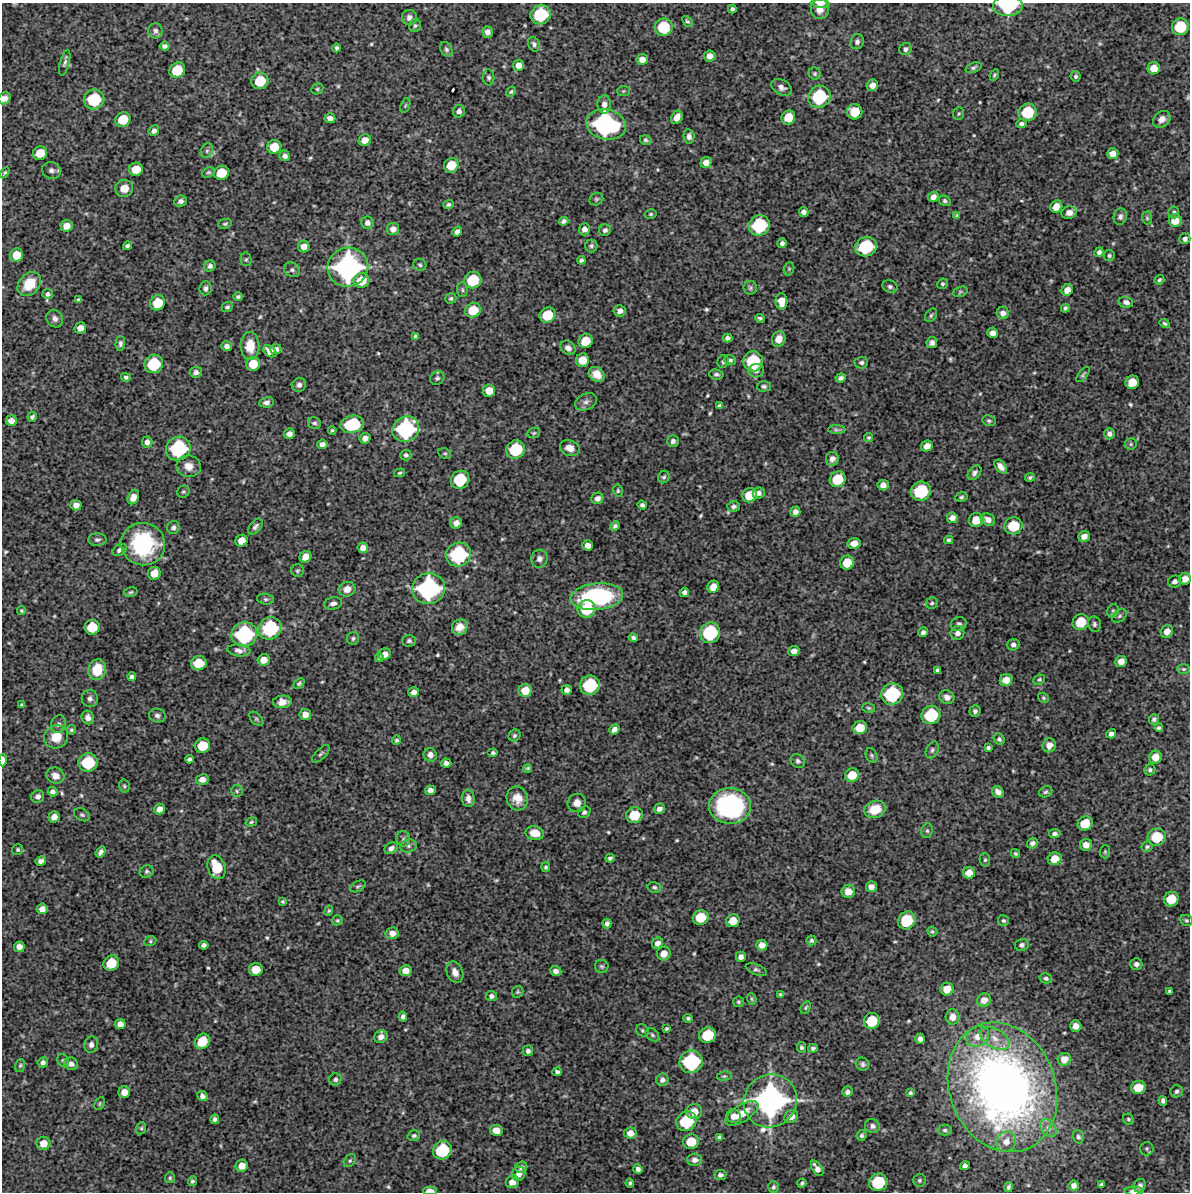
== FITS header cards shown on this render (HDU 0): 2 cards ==
NAXIS1  =                 1188 /Length X axis
NAXIS2  =                 1190 /Length Y axis

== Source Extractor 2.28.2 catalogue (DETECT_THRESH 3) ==
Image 1188 x 1190 px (HDU 0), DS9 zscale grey, 1 PNG px = 1 image px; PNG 1192 x 1194 px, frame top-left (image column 1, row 1190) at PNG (2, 3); each listed source drawn as its Kron ellipse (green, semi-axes under 4 px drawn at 4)
Background 4200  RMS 300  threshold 899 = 3 sigma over >= 5 px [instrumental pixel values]
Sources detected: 605; of the 605, the 500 brightest by FLUX_AUTO listed and drawn (105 fainter detections omitted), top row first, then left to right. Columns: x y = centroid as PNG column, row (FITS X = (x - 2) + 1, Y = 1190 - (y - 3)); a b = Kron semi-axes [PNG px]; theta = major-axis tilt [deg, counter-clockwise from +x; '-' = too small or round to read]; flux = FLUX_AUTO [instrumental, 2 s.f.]
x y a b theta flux
820 3 9 4 -4 6.6e+04
1008 6 15 10 2 1.1e+06
732 9 4 4 - 4.3e+04
820 9 10 9 - 2.0e+05
540 15 10 9 - 1.0e+06
409 18 7 7 - 1.0e+05
687 21 6 4 -48 4.1e+04
415 26 6 6 - 4.7e+04
664 27 9 8 - 7.6e+05
1180 27 8 8 - 6.8e+05
155 31 8 7 - 7.3e+04
488 32 6 5 - 8.8e+04
857 42 8 6 74 7.1e+04
534 44 7 5 -64 5.8e+04
164 46 5 4 - 6.6e+04
336 48 4 3 - 4.3e+04
446 49 7 5 -63 4.8e+04
905 49 6 6 - 6.2e+04
710 56 6 5 - 1.2e+05
642 59 6 5 - 1.3e+05
65 63 13 4 75 6.2e+04
519 65 5 5 - 1.4e+05
973 68 8 5 22 4.8e+04
1154 68 6 6 - 2.1e+05
177 70 8 7 - 5.3e+05
815 74 6 5 - 4.0e+04
994 75 6 4 63 3.2e+04
1076 76 5 5 - 4.4e+04
489 77 8 5 -83 4.6e+04
260 81 9 8 - 5.8e+05
872 85 6 5 - 1.4e+05
781 87 11 7 -28 1.0e+05
317 89 6 5 - 3.3e+04
623 91 6 5 - 3.4e+04
511 92 5 4 - 3.3e+04
819 97 11 10 - 1.2e+06
4 98 6 5 - 9.8e+04
94 99 10 9 - 9.5e+05
604 104 9 6 89 1.2e+05
405 105 8 4 70 3.7e+04
459 111 6 6 - 8.2e+04
855 112 8 7 - 4.2e+05
1028 112 9 8 - 7.2e+05
959 114 6 5 - 3.4e+04
677 117 7 5 63 1.6e+05
788 117 7 6 - 3.3e+05
330 118 5 5 - 1.0e+05
123 119 8 7 - 4.5e+05
1162 119 9 7 40 1.4e+05
606 124 20 15 -14 3.3e+06
1021 124 5 4 - 5.8e+04
154 131 5 5 - 7.1e+04
689 136 7 5 -83 7.0e+04
365 140 6 6 - 1.9e+05
646 140 6 4 -16 3.9e+04
274 147 7 7 - 3.4e+05
207 151 7 5 68 5.5e+04
40 153 7 6 - 3.3e+05
1113 153 6 5 - 1.5e+05
285 156 5 5 - 7.9e+04
706 163 6 5 - 1.4e+05
451 165 7 7 - 4.3e+05
136 169 7 6 - 3.4e+05
51 170 9 8 - 8.7e+04
208 172 7 5 25 3.8e+04
4 173 6 4 56 3.2e+04
221 173 7 7 - 4.3e+05
124 188 9 8 - 2.1e+05
933 197 5 5 - 1.1e+05
596 199 7 6 - 3.9e+04
181 201 6 5 - 7.0e+04
945 201 6 5 - 4.4e+04
448 204 5 4 - 4.4e+04
1056 207 6 6 - 2.3e+05
804 212 5 4 - 8.7e+04
1174 212 6 5 - 4.4e+04
1069 213 7 6 - 1.4e+05
651 214 6 4 16 3.3e+04
957 215 4 4 - 3.1e+04
1120 217 8 6 74 6.6e+04
1147 218 6 5 - 3.5e+04
564 221 5 4 - 6.3e+04
1175 221 6 6 - 2.5e+05
367 223 6 6 - 8.9e+04
225 224 7 5 9 3.8e+04
759 225 11 10 - 1.1e+06
66 226 6 5 - 1.8e+05
393 229 6 6 - 1.3e+05
584 229 6 5 - 1.1e+05
605 230 6 5 - 5.5e+04
457 232 5 4 - 9.3e+04
1185 239 5 5 - 7.2e+04
782 243 5 5 - 6.3e+04
127 246 4 4 - 5.0e+04
591 246 6 6 - 4.9e+04
304 247 6 5 - 1.5e+05
866 247 11 9 22 1.1e+06
1099 252 5 4 - 6.6e+04
16 255 7 6 - 2.9e+05
1109 256 5 5 - 3.9e+04
246 259 7 5 -77 3.5e+04
581 260 4 4 - 4.5e+04
420 265 6 6 - 4.2e+04
210 266 6 5 - 7.2e+04
348 267 20 19 - 4.0e+06
789 269 7 5 70 3.2e+04
292 270 8 7 - 6.2e+04
473 280 9 8 - 6.9e+05
1159 280 5 4 - 4.2e+04
361 281 8 7 - 3.9e+05
29 284 13 10 47 5.4e+05
942 284 5 5 - 3.6e+04
890 286 8 6 -23 5.7e+04
205 288 7 6 - 6.0e+04
750 288 7 6 - 4.4e+04
462 290 7 5 -86 3.9e+04
1067 290 6 5 - 1.6e+05
960 292 7 5 19 3.1e+04
48 294 5 5 - 5.8e+04
238 297 5 4 - 4.0e+04
451 298 5 5 - 4.1e+04
78 300 4 4 - 3.8e+04
781 301 8 6 -87 2.2e+05
1126 302 7 5 -15 7.1e+04
158 303 8 7 - 4.7e+05
227 307 6 4 23 4.6e+04
1065 308 4 4 - 4.6e+04
473 310 8 7 - 4.1e+05
620 311 6 5 - 1.0e+05
1003 313 6 6 - 1.0e+05
548 315 8 7 - 5.2e+05
931 315 7 5 56 3.9e+04
760 318 5 3 - 3.9e+04
55 319 9 8 - 8.8e+04
1165 324 5 4 - 3.8e+04
80 328 6 5 - 1.5e+05
993 333 5 5 - 1.2e+05
416 336 4 4 - 5.0e+04
728 338 5 4 - 7.0e+04
779 339 8 6 69 1.9e+05
586 341 7 6 - 3.5e+05
120 343 7 5 89 5.5e+04
932 343 5 5 - 7.5e+04
227 346 5 5 - 8.6e+04
250 346 14 9 -88 3.6e+05
568 348 8 6 -38 9.3e+04
276 349 6 5 - 7.2e+04
270 351 7 5 -35 1.3e+05
582 360 7 6 - 3.0e+05
730 360 6 5 - 4.2e+04
753 361 10 10 - 9.6e+05
723 362 6 6 - 5.1e+04
861 362 7 6 - 5.2e+04
154 364 9 9 - 8.8e+05
253 364 7 7 - 3.5e+05
756 371 8 6 14 8.8e+04
196 372 6 5 - 8.2e+04
597 374 8 7 - 2.3e+05
716 374 7 5 -7 4.8e+04
1083 375 9 4 53 4.2e+04
126 377 5 4 - 4.4e+04
437 378 7 6 - 4.9e+04
841 378 5 4 - 5.8e+04
1132 382 7 6 - 3.2e+05
299 385 7 6 - 8.4e+04
764 386 7 5 2 5.0e+04
489 391 6 6 - 2.3e+05
266 402 7 5 11 8.0e+04
586 402 11 8 24 1.0e+05
719 406 4 4 - 4.9e+04
32 417 5 4 - 4.8e+04
11 421 5 5 - 1.3e+05
989 421 7 5 -11 4.4e+04
314 423 7 5 -21 4.7e+04
352 424 12 8 13 1.1e+06
406 429 14 12 37 1.9e+06
332 430 4 4 - 3.3e+04
837 430 9 4 -1 4.4e+04
534 433 6 5 - 3.6e+04
289 434 5 5 - 9.7e+04
1109 434 5 5 - 7.9e+04
365 438 5 5 - 9.7e+04
869 438 4 4 - 3.1e+04
673 441 6 6 - 7.0e+04
147 442 5 5 - 8.9e+04
322 444 5 4 - 9.5e+04
1131 444 6 6 - 3.3e+04
927 446 6 5 - 1.6e+05
570 448 10 7 -19 1.6e+05
178 449 12 11 - 1.5e+06
516 449 9 9 - 8.8e+05
445 453 6 5 - 3.3e+04
406 455 5 5 - 5.7e+04
832 459 7 6 - 1.0e+05
189 466 12 10 -9 1.9e+05
1001 467 8 5 -53 1.2e+05
399 473 5 4 - 3.1e+04
974 473 8 5 49 6.7e+04
664 477 6 5 - 4.1e+04
1030 477 5 4 - 4.5e+04
838 479 8 7 - 5.3e+05
460 480 9 8 - 8.2e+05
883 485 6 5 - 1.2e+05
618 491 6 4 -78 3.4e+04
921 491 10 9 - 1.0e+06
183 492 6 5 - 3.7e+04
759 493 6 5 - 7.8e+04
750 495 8 7 - 4.2e+05
133 497 7 5 65 1.7e+05
961 497 6 4 9 3.9e+04
597 498 6 5 - 9.5e+04
76 505 5 5 - 1.2e+05
642 505 5 4 - 5.7e+04
734 506 6 5 - 5.1e+04
795 512 5 5 - 8.8e+04
952 518 5 5 - 1.2e+05
976 520 7 7 - 3.0e+05
988 520 7 6 - 1.2e+05
456 523 6 5 - 1.3e+05
615 526 5 4 - 5.0e+04
1013 526 9 8 - 6.5e+05
173 527 6 6 - 5.4e+04
255 527 9 5 51 6.3e+04
1084 537 6 5 - 1.4e+05
97 540 9 6 2 6.5e+04
949 540 4 4 - 4.7e+04
241 541 6 5 - 2.1e+05
854 543 6 5 - 1.8e+05
143 544 22 21 - 2.1e+06
588 545 5 5 - 1.2e+05
363 548 5 5 - 1.2e+05
119 550 8 5 34 7.0e+04
458 555 13 12 - 1.5e+06
305 557 6 5 - 1.9e+05
539 559 9 8 - 9.1e+04
847 563 7 7 - 3.7e+05
297 571 6 6 - 3.6e+04
154 573 6 6 - 2.4e+05
1185 579 6 5 - 1.5e+05
1175 581 6 6 - 7.3e+04
713 587 6 6 - 2.0e+05
347 589 8 7 - 1.7e+05
428 589 17 15 16 2.7e+06
131 592 7 4 12 3.4e+04
684 592 5 4 - 8.0e+04
597 597 26 13 6 2.5e+06
266 599 8 5 -6 4.2e+04
333 603 9 6 12 7.8e+04
932 603 6 5 - 3.7e+04
587 609 9 8 - 6.4e+05
21 611 4 4 - 3.1e+04
1113 611 7 5 68 4.3e+04
1120 616 8 5 41 4.9e+04
1081 622 8 7 - 5.0e+05
959 624 8 7 - 6.4e+04
1094 624 8 6 -79 5.5e+04
92 627 7 7 - 4.7e+05
460 627 8 7 - 1.9e+05
270 628 12 11 - 1.3e+06
1167 631 7 6 - 1.6e+05
923 632 5 4 - 6.7e+04
710 633 10 10 - 1.1e+06
957 633 7 6 - 1.0e+05
244 634 13 12 - 1.7e+06
353 638 6 6 - 4.1e+04
633 638 5 4 - 5.6e+04
409 641 7 6 - 4.9e+04
1013 645 6 6 - 8.0e+04
239 650 11 6 -6 1.1e+05
794 651 5 5 - 1.1e+05
385 654 6 5 - 1.4e+05
379 658 4 3 - 3.4e+04
264 660 6 5 - 1.8e+05
1121 661 6 5 - 1.5e+05
199 663 8 7 - 4.2e+05
1183 669 6 5 - 3.5e+04
97 670 10 8 71 4.2e+05
938 670 4 3 - 4.2e+04
132 677 4 4 - 5.2e+04
1006 680 6 6 - 2.0e+05
1039 680 6 5 - 3.6e+04
299 683 6 4 42 3.9e+04
590 685 10 9 - 1.1e+06
525 690 7 6 - 3.0e+05
567 690 5 4 - 8.4e+04
414 692 5 5 - 1.0e+05
892 694 11 10 - 1.3e+06
947 697 8 6 -29 1.0e+05
1044 698 6 4 -33 3.3e+04
90 699 8 8 - 7.8e+04
282 702 9 6 6 1.5e+05
22 705 4 4 - 3.8e+04
869 708 6 4 -15 3.4e+04
975 711 6 5 - 5.8e+04
305 714 6 5 - 1.4e+05
931 715 10 9 - 9.0e+05
157 716 8 7 - 6.9e+04
88 717 7 6 - 9.3e+04
256 719 8 5 -45 3.9e+04
1154 719 5 5 - 5.6e+04
58 724 9 7 72 6.4e+04
860 728 7 6 - 3.5e+05
1159 728 4 3 - 3.8e+04
614 729 5 4 - 9.4e+04
71 730 5 4 - 3.4e+04
1111 734 5 4 - 8.7e+04
514 735 6 5 - 4.3e+04
56 737 12 11 - 3.4e+05
999 739 6 5 - 4.8e+04
396 740 5 4 - 3.6e+04
1049 745 7 6 - 1.4e+05
203 746 7 7 - 4.6e+05
988 748 4 3 - 4.3e+04
932 750 9 6 64 5.4e+04
493 753 5 4 - 4.7e+04
321 754 11 5 44 4.5e+04
430 755 7 6 - 1.1e+05
872 755 8 5 -68 4.2e+04
1155 757 6 6 - 2.1e+05
189 759 4 4 - 4.5e+04
3 760 6 3 87 9.9e+04
798 761 7 6 - 5.5e+04
88 762 10 9 - 8.4e+05
446 763 5 4 - 8.4e+04
528 768 4 4 - 3.5e+04
1150 770 6 5 - 4.8e+04
852 775 7 6 - 3.6e+05
55 776 9 8 - 1.5e+05
202 779 6 5 - 1.3e+05
124 786 6 5 - 3.4e+04
430 790 5 5 - 1.0e+05
237 791 6 6 - 4.0e+04
52 792 5 5 - 7.0e+04
998 792 6 5 - 1.2e+05
1046 792 7 5 22 4.5e+04
38 796 6 6 - 8.6e+04
468 798 9 6 -83 1.2e+05
517 798 12 10 -67 2.6e+05
577 803 9 9 - 1.5e+05
730 806 21 18 -1 3.2e+06
159 809 5 5 - 1.3e+05
659 809 6 5 - 9.2e+04
875 809 11 8 19 4.2e+05
584 812 7 5 31 5.1e+04
82 815 8 6 -27 4.6e+04
634 815 8 8 - 5.1e+05
54 817 6 5 - 1.3e+05
251 822 6 4 18 3.1e+04
1085 823 7 7 - 3.8e+05
927 831 7 6 - 4.0e+04
535 833 9 7 -10 2.8e+05
1055 834 6 4 5 6.1e+04
1157 837 9 8 - 5.8e+05
403 839 8 7 - 5.6e+04
1032 843 6 5 - 7.2e+04
1086 845 6 6 - 1.5e+05
408 846 8 6 14 6.5e+04
1147 847 5 5 - 3.4e+04
391 848 7 5 33 7.7e+04
18 850 6 5 - 3.9e+04
101 852 6 4 56 7.5e+04
1105 852 6 5 - 3.5e+04
1015 854 5 4 - 3.6e+04
610 858 4 4 - 4.9e+04
1055 859 7 6 - 2.6e+05
985 860 7 5 -78 3.9e+04
41 861 5 4 - 8.5e+04
216 867 12 8 -72 6.2e+05
546 867 5 4 - 3.6e+04
147 871 7 6 - 4.9e+04
969 873 6 6 - 1.8e+05
358 886 8 5 29 3.9e+04
654 887 7 5 -13 4.1e+04
871 887 5 5 - 1.2e+05
848 892 7 6 - 2.1e+05
1171 899 7 7 - 4.1e+05
283 901 4 3 - 3.0e+04
42 909 5 5 - 1.3e+05
329 911 5 4 - 3.2e+04
701 917 8 7 - 4.7e+05
338 920 5 5 - 3.3e+04
907 920 9 8 - 7.4e+05
1186 920 6 5 - 3.7e+04
733 921 7 6 - 2.8e+05
1003 921 6 5 - 4.1e+04
607 924 5 4 - 7.9e+04
932 931 5 4 - 3.5e+04
392 933 7 6 - 1.3e+05
811 940 5 5 - 4.0e+04
150 941 6 5 - 3.1e+04
657 943 6 5 - 1.0e+05
204 945 5 4 - 7.0e+04
762 945 5 5 - 1.5e+05
1022 945 7 6 - 6.4e+04
19 947 5 5 - 1.2e+05
664 954 7 6 - 1.7e+05
741 957 5 5 - 9.5e+04
111 963 8 7 - 5.1e+05
1136 964 6 5 - 7.0e+04
602 966 7 6 - 4.1e+04
256 969 7 6 - 3.2e+05
756 969 11 5 -21 5.4e+04
406 971 6 5 - 1.7e+05
556 971 6 5 - 9.0e+04
455 972 11 8 -67 1.5e+05
1046 978 6 5 - 5.1e+04
947 989 6 6 - 2.9e+05
1170 991 4 3 - 3.9e+04
518 992 6 5 - 3.4e+04
780 994 4 3 - 3.1e+04
491 996 5 5 - 6.7e+04
752 999 6 4 -68 3.3e+04
984 1000 7 6 - 1.6e+05
738 1002 5 5 - 3.5e+04
806 1007 6 4 60 3.2e+04
403 1017 5 4 - 6.7e+04
952 1017 7 7 - 1.5e+05
688 1018 5 3 - 3.6e+04
872 1021 8 7 - 5.7e+05
120 1024 5 5 - 1.1e+05
1076 1026 5 5 - 1.5e+05
666 1029 4 3 - 3.0e+04
642 1030 6 5 - 3.7e+04
652 1035 7 5 -45 4.5e+04
708 1035 9 8 - 6.3e+05
978 1036 12 10 35 2.2e+05
381 1037 7 6 - 1.1e+05
995 1038 16 9 -30 2.3e+05
920 1039 5 5 - 8.7e+04
202 1041 8 7 - 4.7e+05
91 1045 8 7 - 1.1e+05
801 1047 5 4 - 4.6e+04
813 1048 5 4 - 4.7e+04
528 1051 5 5 - 6.3e+04
1064 1059 6 6 - 2.0e+05
63 1060 6 5 - 3.3e+04
43 1062 5 5 - 6.5e+04
691 1062 12 11 - 1.5e+06
71 1064 7 6 - 9.8e+04
863 1064 7 6 - 5.8e+04
20 1066 6 5 - 3.4e+04
557 1072 5 4 - 6.2e+04
724 1076 7 4 7 3.7e+04
335 1079 6 6 - 5.4e+04
662 1080 6 6 - 8.4e+04
1002 1087 66 53 -69 1.4e+07
1138 1087 7 6 - 3.5e+05
1177 1091 6 6 - 5.5e+04
124 1092 6 5 - 1.7e+05
847 1092 5 5 - 7.3e+04
910 1093 4 4 - 3.6e+04
202 1096 5 5 - 8.0e+04
770 1101 27 26 - 5.6e+06
1163 1101 5 4 - 5.9e+04
100 1103 7 5 62 3.3e+04
694 1112 7 7 - 2.5e+05
742 1113 19 8 33 3.1e+05
734 1116 7 7 - 1.5e+05
791 1117 7 6 - 1.3e+05
215 1119 4 4 - 5.5e+04
1128 1119 6 5 - 3.1e+04
686 1121 10 9 - 9.9e+05
872 1126 7 7 - 7.8e+04
141 1128 6 5 - 3.1e+04
1048 1128 10 7 -54 8.8e+04
496 1130 6 5 - 1.7e+05
945 1130 7 5 0 4.2e+04
630 1133 6 5 - 1.7e+05
862 1135 6 5 - 4.0e+04
414 1136 6 5 - 4.8e+04
719 1137 4 3 - 3.5e+04
1078 1137 7 5 -72 4.3e+04
691 1142 8 7 - 4.1e+05
1006 1142 10 9 - 1.8e+05
43 1143 7 6 - 2.0e+05
1147 1149 7 6 - 4.4e+04
442 1150 10 9 - 9.2e+05
695 1160 7 6 - 1.0e+05
350 1161 7 5 50 4.1e+04
242 1166 6 6 - 1.8e+05
965 1166 5 4 - 6.8e+04
521 1167 6 5 - 6.3e+04
817 1168 9 4 -57 1.1e+05
638 1169 5 4 - 6.5e+04
519 1174 7 6 - 1.3e+05
720 1175 6 5 - 6.4e+04
170 1178 5 5 - 3.2e+04
920 1180 6 6 - 5.0e+04
192 1181 5 4 - 4.1e+04
512 1182 7 6 - 1.6e+05
878 1182 9 8 - 8.3e+05
630 1183 4 3 - 3.8e+04
802 1183 5 3 - 3.6e+04
1101 1184 4 3 - 3.5e+04
1074 1185 5 5 - 9.0e+04
1140 1186 7 5 54 8.0e+04
773 1187 6 5 - 4.4e+04
1009 1187 5 3 - 4.3e+04
430 1191 7 4 0 1.6e+05
1134 1191 9 4 0 1.4e+05
At the frame edge (FLAGS 8, measured only in part): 7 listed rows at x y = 820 3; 1008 6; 4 98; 1185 579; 3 760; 430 1191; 1134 1191
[105 fainter detections neither listed nor drawn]

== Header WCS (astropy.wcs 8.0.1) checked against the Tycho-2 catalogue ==
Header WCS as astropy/WCSLIB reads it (CRVAL/CRPIX/CD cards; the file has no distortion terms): RA---TAN/DEC--TAN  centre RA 04:19:27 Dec -60:32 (64.86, -60.54 deg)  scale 1.01 arcsec/px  FOV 20.0' x 20.0'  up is +2 deg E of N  parity normal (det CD < 0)
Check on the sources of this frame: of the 60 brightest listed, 4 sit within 2.0 arcsec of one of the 5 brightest Tycho-2 stars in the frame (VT <= 11.88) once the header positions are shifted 0.29 arcsec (0.15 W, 0.25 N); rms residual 0.76 arcsec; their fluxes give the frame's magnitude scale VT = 27.74 - 2.5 log10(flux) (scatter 0.26 mag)
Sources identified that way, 4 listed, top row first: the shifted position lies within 2.0 arcsec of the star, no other Tycho-2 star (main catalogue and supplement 1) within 4.0 arcsec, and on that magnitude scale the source's flux lands within +1.5 / -3 mag of the star's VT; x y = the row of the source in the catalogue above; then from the Tycho-2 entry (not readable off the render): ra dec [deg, ICRS J2000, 3 dp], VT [Tycho-2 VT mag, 2 dp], TYC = Tycho-2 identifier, HIP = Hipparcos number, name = IAU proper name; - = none
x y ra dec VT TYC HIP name
606 124 64.863 -60.406 11.75 8869-2068-1 - -
348 267 65.007 -60.448 11.02 8869-1881-1 - -
428 589 64.956 -60.537 11.88 8869-2134-1 - -
770 1101 64.753 -60.678 10.33 8869-1778-1 - -